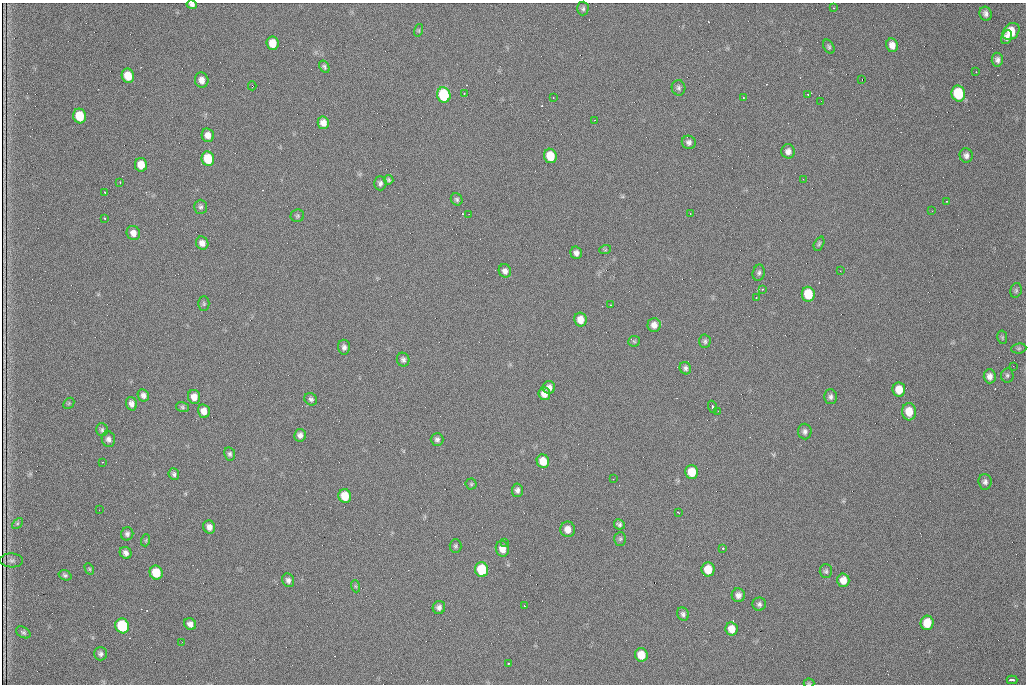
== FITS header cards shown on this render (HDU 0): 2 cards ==
NAXIS1  =                 1024 /fastest changing axis
NAXIS2  =                  682 /next to fastest changing axis

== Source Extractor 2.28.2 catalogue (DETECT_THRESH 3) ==
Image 1024 x 682 px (HDU 0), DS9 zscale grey, 1 PNG px = 1 image px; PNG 1028 x 686 px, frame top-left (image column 1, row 682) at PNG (2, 3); each listed source drawn as its Kron ellipse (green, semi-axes under 4 px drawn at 4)
Background 837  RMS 21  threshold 62.8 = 3 sigma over >= 5 px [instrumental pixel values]
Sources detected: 143; all 143 listed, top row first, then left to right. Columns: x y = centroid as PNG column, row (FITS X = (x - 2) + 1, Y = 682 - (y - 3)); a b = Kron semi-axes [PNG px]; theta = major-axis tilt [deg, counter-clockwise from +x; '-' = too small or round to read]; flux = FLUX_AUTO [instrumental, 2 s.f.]
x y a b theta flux
192 5 5 4 - 4500
583 8 7 6 - 3000
833 8 2 2 - 1000
986 14 7 6 - 4900
419 30 6 4 72 1800
1011 31 9 7 46 28000
1007 37 7 5 64 5900
272 43 7 6 - 18000
892 45 7 6 - 9100
829 47 7 5 -62 2600
997 60 7 5 -84 4600
324 67 7 4 -60 2700
976 72 2 2 - 690
128 76 7 6 - 23000
862 79 2 2 - 800
202 80 7 6 - 8500
252 86 4 2 - 4200
679 88 8 7 - 3700
464 93 3 3 - 1600
958 93 8 7 - 71000
808 94 2 2 - 1200
444 95 8 6 -76 110000
553 97 2 2 - 810
743 97 2 2 - 1100
821 101 2 2 - 940
80 116 7 6 - 37000
595 120 2 2 - 770
323 123 6 5 - 9900
208 135 7 6 - 9400
689 142 7 6 - 5200
788 151 7 7 - 6300
966 155 7 6 - 5100
550 156 7 6 - 33000
208 159 7 6 - 39000
141 165 7 6 - 18000
803 179 2 2 - 710
389 180 5 5 - 2400
120 182 3 2 - 960
380 183 7 6 - 3900
104 192 3 2 - 1400
457 199 6 5 - 2800
946 201 2 2 - 990
201 207 7 6 - 3500
932 211 2 2 - 660
469 214 2 2 - 770
690 214 2 2 - 950
297 216 7 6 - 2700
104 218 3 2 - 1800
133 233 7 6 - 8700
202 243 7 6 - 7400
819 244 7 4 63 2400
605 250 6 3 18 1600
576 253 6 5 - 5600
505 271 7 6 - 5700
840 271 2 2 - 740
759 273 8 6 76 3600
763 289 3 2 - 790
1016 290 7 5 76 2700
808 294 7 6 - 39000
756 298 3 2 - 1700
204 304 7 5 -90 2300
610 305 3 2 - 1400
580 320 7 6 - 13000
654 325 7 6 - 8700
1002 337 7 5 -80 1900
634 341 6 5 - 2000
705 341 7 6 - 3200
344 347 7 6 - 4600
1019 348 8 5 6 2500
403 360 7 6 - 3900
1013 366 2 2 - 8500
685 368 6 5 - 3600
1007 375 7 6 - 3000
990 376 7 6 - 6700
549 387 6 6 - 6500
899 389 7 6 - 19000
544 394 6 6 - 11000
143 395 6 5 - 5200
194 397 7 6 - 11000
830 397 7 6 - 4400
311 399 7 6 - 3400
69 403 6 4 46 2000
131 404 7 5 -72 5800
182 407 6 5 - 2400
712 407 6 3 -73 6900
204 411 7 6 - 11000
718 411 2 2 - 770
909 412 9 7 -85 22000
102 430 6 6 - 3300
805 431 8 6 -88 4600
300 435 6 6 - 5900
108 439 8 6 -72 5100
437 439 6 6 - 3800
230 454 7 5 -78 3200
543 461 7 6 - 20000
102 462 3 2 - 1500
692 472 7 6 - 27000
174 474 6 5 - 3200
613 479 2 2 - 930
985 482 8 6 -85 4600
471 484 5 5 - 2100
517 490 6 5 - 4600
345 496 7 6 - 25000
99 510 2 2 - 890
678 512 3 2 - 2300
17 523 6 4 45 2100
619 524 5 5 - 3300
209 527 7 6 - 6800
568 529 8 7 - 12000
127 534 7 6 - 4000
620 539 7 5 88 2800
146 540 6 4 72 1700
504 542 2 2 - 4700
455 546 7 6 - 2700
723 548 3 3 - 4700
502 549 8 6 -76 12000
125 553 6 5 - 5200
11 560 11 7 -2 1600
89 569 6 4 -61 1800
708 569 7 6 - 23000
482 570 7 6 - 64000
826 571 7 6 - 2800
156 573 7 6 - 32000
65 575 6 5 - 2700
288 580 7 6 - 4800
843 580 7 6 - 13000
355 586 6 4 -71 1800
738 595 7 6 - 5900
759 604 7 6 - 3800
524 606 3 2 - 1100
439 607 6 6 - 5300
683 614 7 5 -61 3700
927 623 7 6 - 27000
190 624 6 5 - 6400
122 626 7 6 - 100000
732 629 6 6 - 14000
23 632 8 5 -31 2900
182 642 2 2 - 620
101 654 6 6 - 3900
641 655 7 6 - 21000
508 664 3 3 - 1600
1012 680 5 2 - 7200
809 683 5 5 - 1500
At the frame edge (FLAGS 8, measured only in part): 2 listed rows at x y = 192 5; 809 683

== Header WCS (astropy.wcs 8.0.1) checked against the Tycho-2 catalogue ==
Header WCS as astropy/WCSLIB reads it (CRVAL/CRPIX/CD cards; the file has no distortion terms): RA---TAN/DEC--TAN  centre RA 07:09:22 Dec +30:56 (107.34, +30.93 deg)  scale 1.43 arcsec/px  FOV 24.4' x 16.3'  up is -93 deg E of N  parity flipped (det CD > 0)
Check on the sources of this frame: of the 60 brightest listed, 5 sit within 2.1 arcsec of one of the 9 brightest Tycho-2 stars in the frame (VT <= 12.48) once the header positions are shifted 0.82 arcsec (0.44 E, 0.69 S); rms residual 0.78 arcsec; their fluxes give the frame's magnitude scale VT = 23.55 - 2.5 log10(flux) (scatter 0.19 mag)
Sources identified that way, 5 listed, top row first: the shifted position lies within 2.1 arcsec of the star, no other Tycho-2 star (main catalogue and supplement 1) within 4.2 arcsec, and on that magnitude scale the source's flux lands within +1.5 / -3 mag of the star's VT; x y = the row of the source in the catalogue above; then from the Tycho-2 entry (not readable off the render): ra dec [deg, ICRS J2000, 3 dp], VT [Tycho-2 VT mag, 2 dp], TYC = Tycho-2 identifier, HIP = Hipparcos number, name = IAU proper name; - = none
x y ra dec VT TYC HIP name
958 93 107.215 +31.104 11.64 2438-821-1 - -
444 95 107.226 +30.900 10.76 2438-883-1 - -
80 116 107.244 +30.756 12.13 2438-718-1 - -
208 159 107.261 +30.807 12.26 2438-856-1 - -
482 570 107.445 +30.924 11.38 2438-1056-1 - -